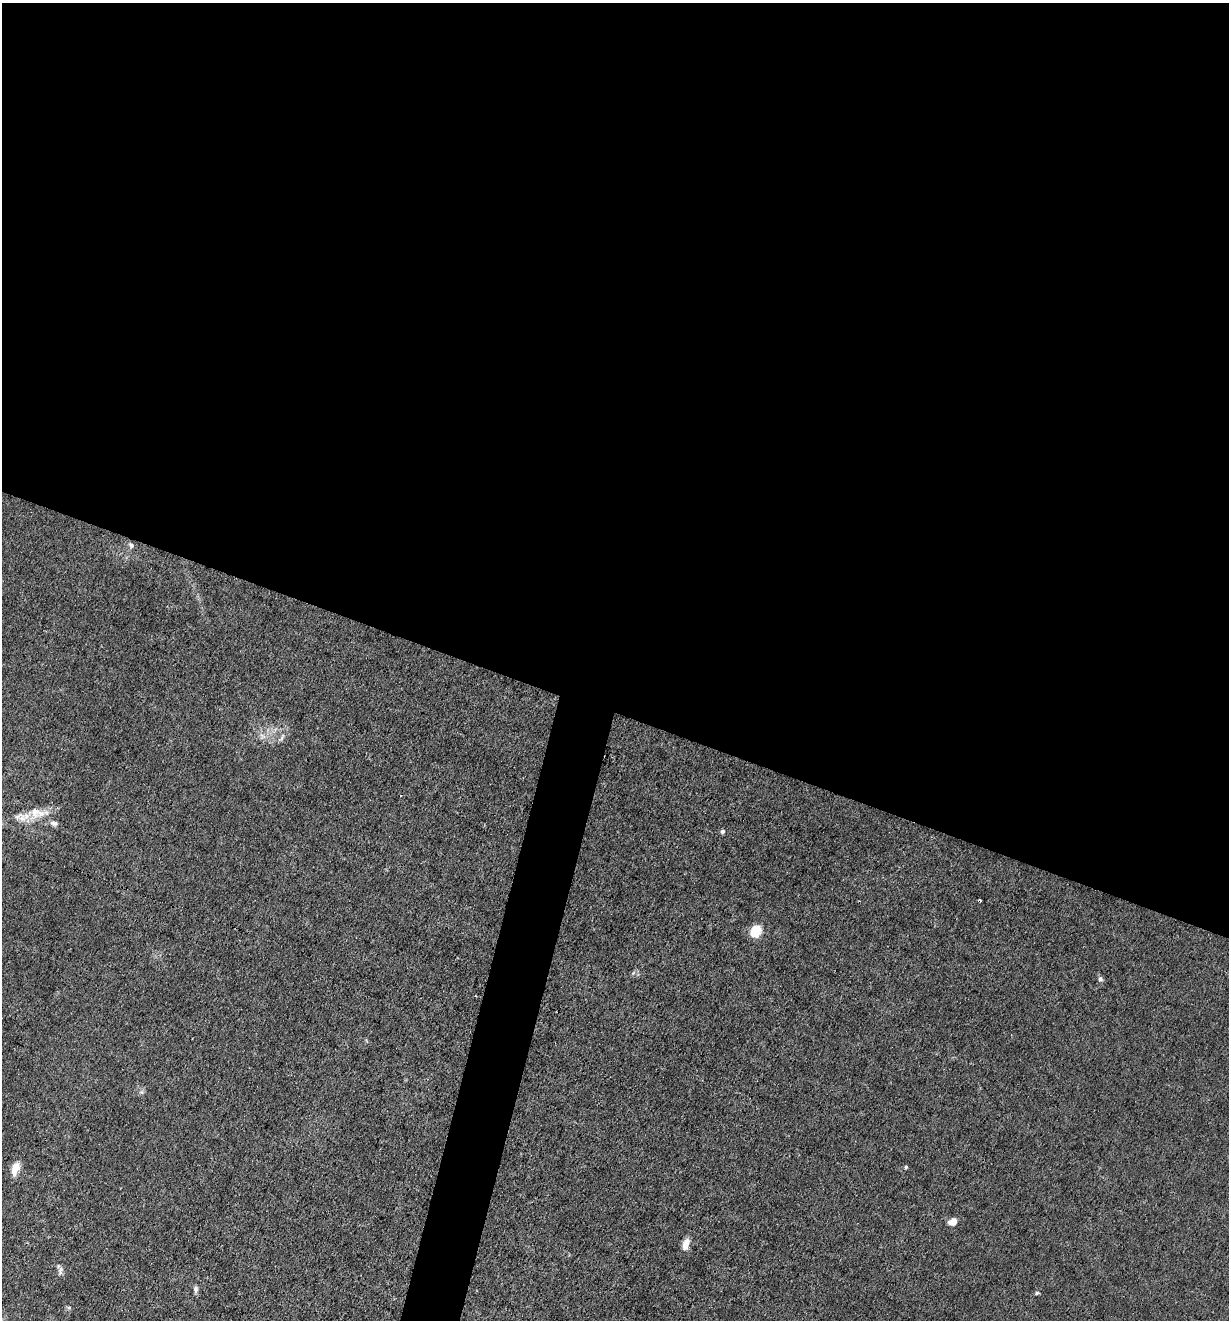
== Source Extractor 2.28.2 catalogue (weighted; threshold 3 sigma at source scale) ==
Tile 3 of 4 x 4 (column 3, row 1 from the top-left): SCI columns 2584-3810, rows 3956-5273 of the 5293 x 5273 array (HDU 1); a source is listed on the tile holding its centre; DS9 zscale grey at full resolution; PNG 1231 x 1322 px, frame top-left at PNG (2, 3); no overlay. Shown black and unused: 56% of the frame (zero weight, under 3 of 4 exposures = <1% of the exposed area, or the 3 px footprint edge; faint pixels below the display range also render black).
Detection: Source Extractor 2.28.2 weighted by HDU 2 'WHT'; one run over the whole footprint, this tile lists its part. Background 0.0242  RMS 0.003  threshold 0.0133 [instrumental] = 3 sigma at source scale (4.5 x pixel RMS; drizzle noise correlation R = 1.50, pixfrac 1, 0.05/0.05 arcsec/px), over >= 5 px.
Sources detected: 16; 1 cosmic-ray / hot-pixel residue — not listed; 1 inside a brighter listed object's ellipse — not listed separately; the other 14 listed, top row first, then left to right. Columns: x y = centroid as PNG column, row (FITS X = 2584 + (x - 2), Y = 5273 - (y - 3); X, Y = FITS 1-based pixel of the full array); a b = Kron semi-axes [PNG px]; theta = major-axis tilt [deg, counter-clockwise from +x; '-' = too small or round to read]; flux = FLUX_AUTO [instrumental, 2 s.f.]
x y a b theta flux
131 545 8 5 -60 0.73
282 738 9 4 69 0.7
35 812 15 13 -70 3.6
54 823 9 6 -12 0.97
722 831 5 4 - 0.67
756 931 10 8 54 7.9
1100 979 7 6 - 0.65
906 1167 4 4 - 0.43
15 1168 10 6 70 5.2
952 1222 10 8 21 2.2
686 1244 14 7 73 2.5
60 1271 12 6 85 1
196 1289 10 6 -87 0.8
1037 1293 5 4 - 0.4